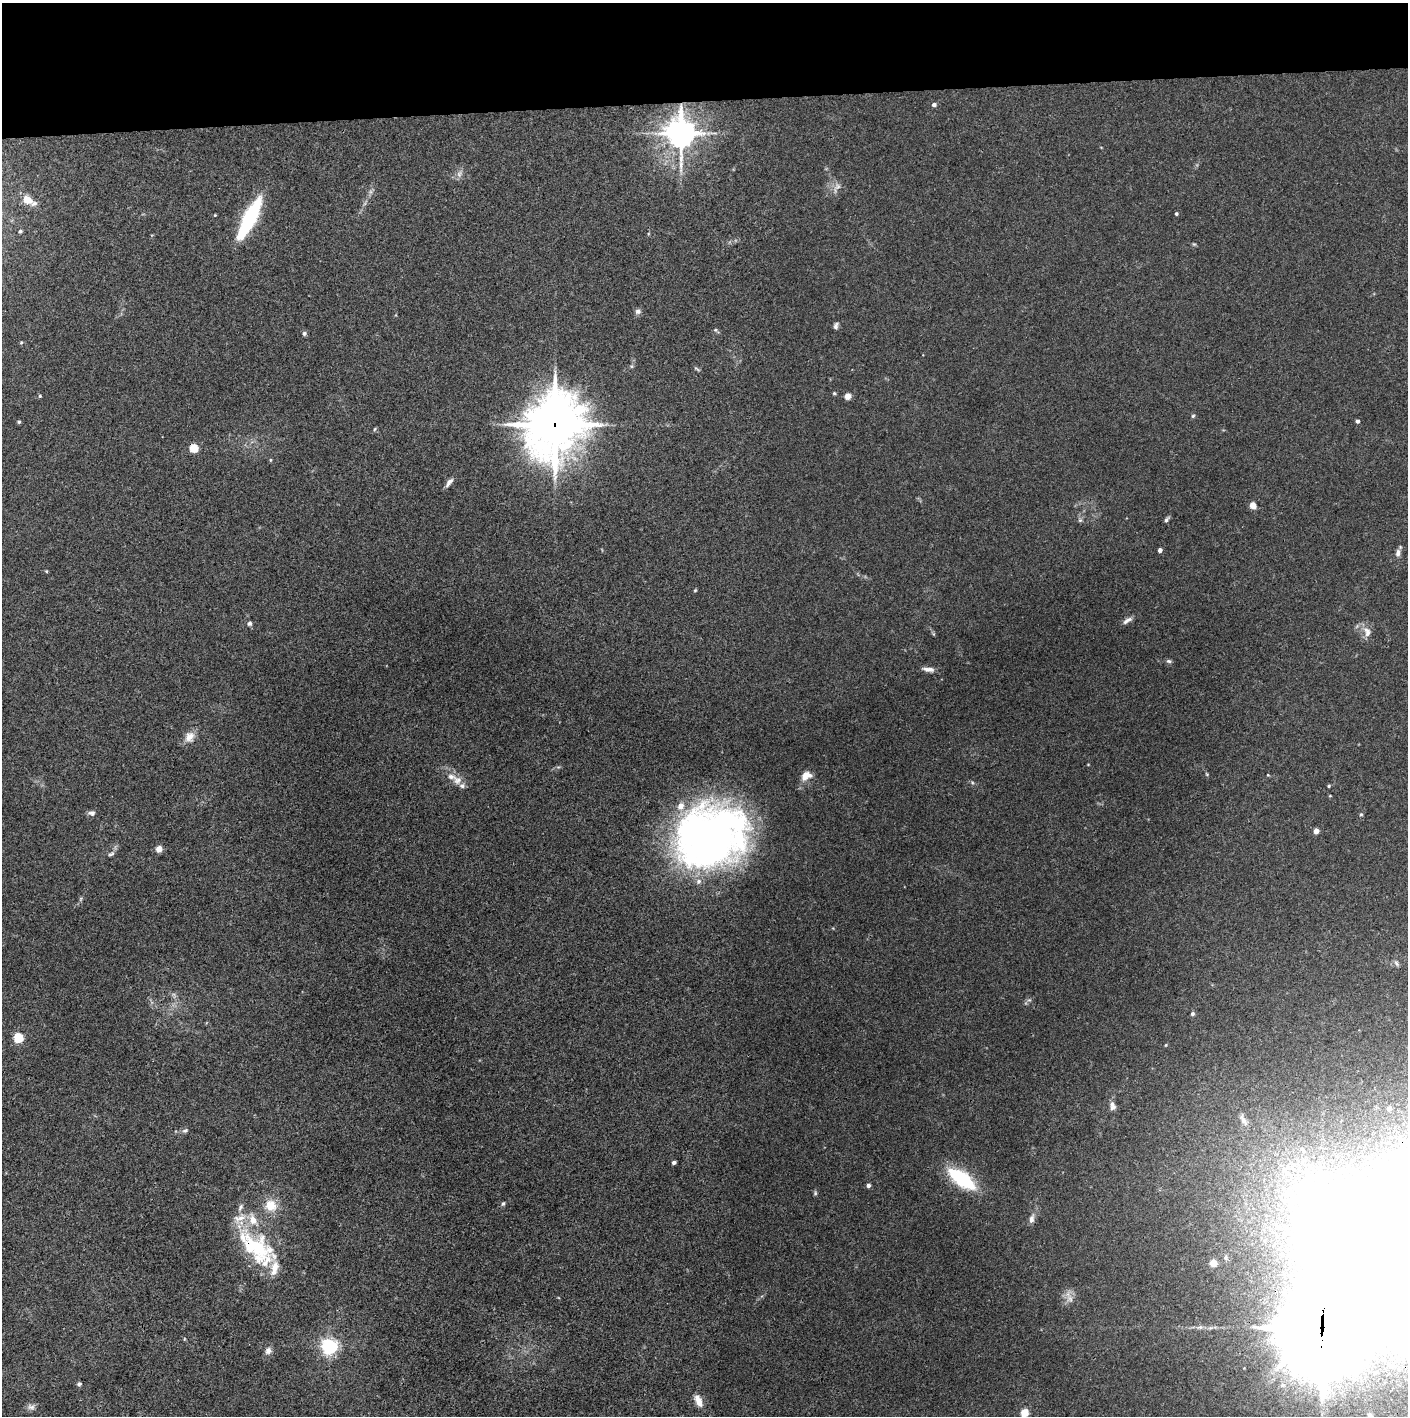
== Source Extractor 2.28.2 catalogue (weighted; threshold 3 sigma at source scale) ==
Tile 2 of 3 x 3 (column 2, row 1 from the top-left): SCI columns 1406-2811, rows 2830-4243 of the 4221 x 4245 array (HDU 1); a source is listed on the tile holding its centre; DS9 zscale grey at full resolution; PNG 1410 x 1418 px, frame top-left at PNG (2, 3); no overlay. Shown black and unused: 7% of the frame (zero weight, under 3 of 4 exposures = <1% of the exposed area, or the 3 px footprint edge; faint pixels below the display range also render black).
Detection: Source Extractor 2.28.2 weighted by HDU 2 'WHT'; one run over the whole footprint, this tile lists its part. Background 0.0339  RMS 0.0046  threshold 0.0208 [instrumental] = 3 sigma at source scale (4.5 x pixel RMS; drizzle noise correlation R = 1.50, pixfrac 1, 0.05/0.05 arcsec/px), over >= 5 px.
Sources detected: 87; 2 inside a brighter object's white glare — not listed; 10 inside a brighter listed object's ellipse — not listed separately; the other 75 listed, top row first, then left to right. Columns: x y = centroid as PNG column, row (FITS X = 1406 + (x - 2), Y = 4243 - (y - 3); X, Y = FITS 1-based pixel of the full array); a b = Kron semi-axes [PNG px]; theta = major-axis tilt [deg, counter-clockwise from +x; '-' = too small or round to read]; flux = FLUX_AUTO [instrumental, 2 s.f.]
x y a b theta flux
934 105 5 5 - 1.2
681 133 10 9 - 650
459 174 10 7 75 1.9
837 188 18 6 57 2.4
28 200 17 8 -29 5
1176 214 4 4 - 0.59
215 215 4 3 - 0.38
249 219 46 12 63 36
20 231 3 3 - 0.66
638 311 8 7 - 1.5
836 326 8 5 75 1.2
715 330 5 5 - 0.62
304 333 5 5 - 1.1
21 342 5 4 - 0.49
697 369 9 3 -30 0.66
834 393 4 4 - 0.54
40 396 4 4 - 0.56
848 396 5 5 - 4.2
1193 416 5 4 - 0.6
1357 421 4 4 - 0.97
19 422 5 4 - 0.58
555 424 25 21 66 1400
375 429 5 3 - 0.48
193 448 5 5 - 17
270 460 5 3 - 0.45
449 482 14 5 51 1.9
1253 505 6 5 - 4.7
1080 520 6 5 - 0.78
1166 520 8 5 66 1
1160 550 4 4 - 2
1398 553 9 7 74 1.9
46 571 5 3 - 0.42
695 590 4 4 - 0.47
1127 620 14 5 34 1.9
250 623 6 5 - 1.1
1367 632 15 9 -80 3.6
1169 661 7 5 -16 0.94
928 669 16 6 -6 2.4
189 737 15 11 58 4.1
1207 774 5 5 - 0.47
1268 775 4 3 - 0.33
806 776 14 10 23 4.2
457 780 11 10 - 3.2
1329 786 4 3 - 0.6
1330 796 5 3 - 0.35
91 813 10 6 -3 1.5
1361 814 4 4 - 0.58
1316 831 5 4 - 3
713 836 76 58 42 250
159 849 4 4 - 7.7
111 854 9 5 25 1.1
1396 963 8 5 -51 1
1192 1014 5 4 - 0.95
18 1038 5 5 - 32
1112 1105 12 7 -80 2.3
1389 1109 5 5 - 1.7
1243 1120 19 6 -58 3.2
185 1130 8 5 25 1.1
674 1163 4 4 - 0.97
962 1179 23 10 -36 46
868 1185 5 4 - 1.4
815 1193 6 4 90 0.68
503 1203 7 4 62 0.73
271 1205 14 13 - 8.3
1032 1219 12 7 80 2.1
257 1248 51 32 -52 36
1213 1263 5 5 - 6.4
1322 1329 36 30 72 5600
329 1346 6 6 - 150
268 1351 9 8 - 2.1
79 1384 6 5 - 0.82
1282 1385 8 7 - 2.4
698 1401 16 7 -67 3.8
31 1407 11 8 -12 1.9
1024 1413 5 4 - 15
Overlapping masked pixels (flux is a lower limit): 5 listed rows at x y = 681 133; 555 424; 193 448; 257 1248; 1322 1329
Isophote crosses this tile's border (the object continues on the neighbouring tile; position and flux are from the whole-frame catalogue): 1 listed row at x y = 1024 1413